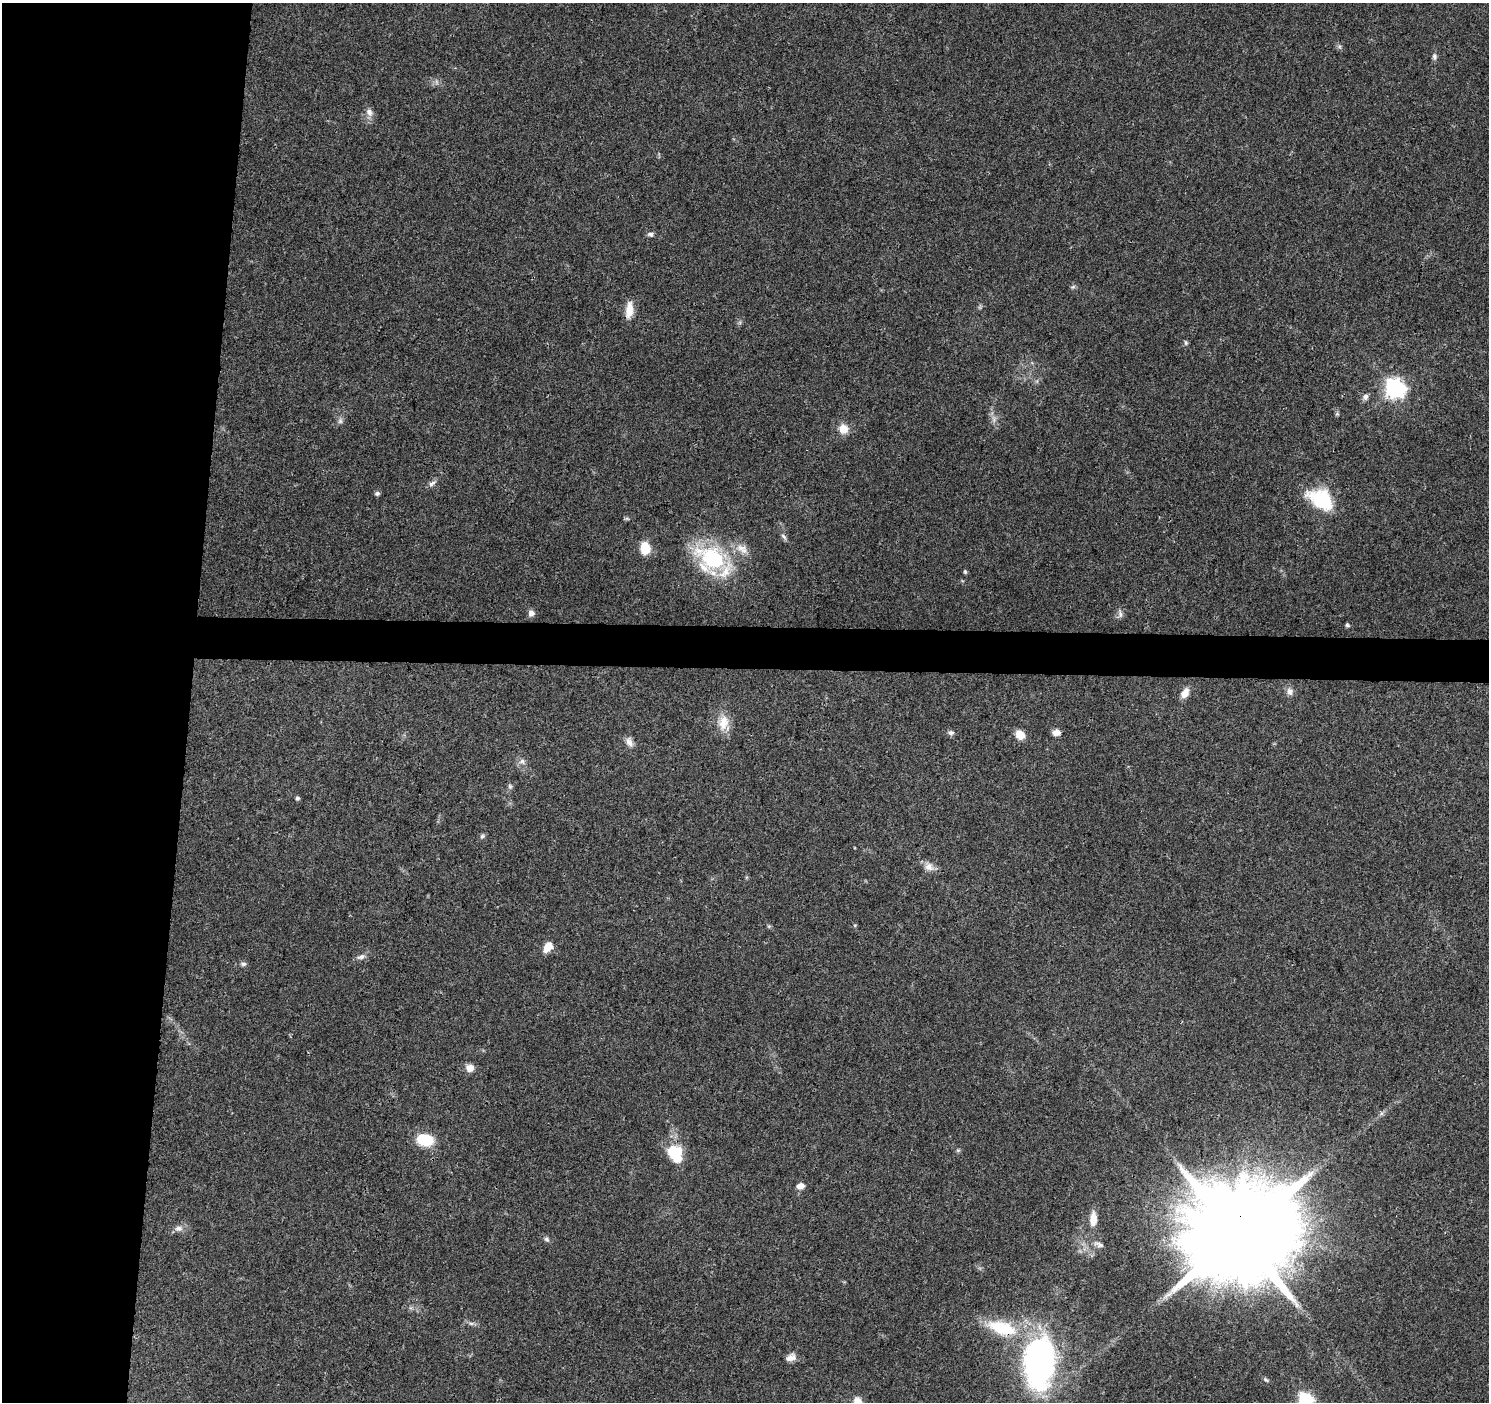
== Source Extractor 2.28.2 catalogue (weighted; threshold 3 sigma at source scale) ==
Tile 4 of 3 x 3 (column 1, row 2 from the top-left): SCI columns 1-1487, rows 1628-3027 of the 4471 x 4709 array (HDU 1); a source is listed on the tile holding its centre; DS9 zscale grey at full resolution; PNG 1491 x 1404 px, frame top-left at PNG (2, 3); no overlay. Shown black and unused: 15% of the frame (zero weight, under 3 of 4 exposures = <1% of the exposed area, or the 3 px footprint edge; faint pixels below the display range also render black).
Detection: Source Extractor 2.28.2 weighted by HDU 2 'WHT'; one run over the whole footprint, this tile lists its part. Background 0.0484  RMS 0.0039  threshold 0.0174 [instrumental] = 3 sigma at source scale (4.5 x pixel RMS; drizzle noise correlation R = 1.50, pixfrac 1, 0.0396/0.0396 arcsec/px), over >= 5 px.
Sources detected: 58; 1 too faint to see at this stretch — not listed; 1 inside a brighter listed object's ellipse — not listed separately; the other 56 listed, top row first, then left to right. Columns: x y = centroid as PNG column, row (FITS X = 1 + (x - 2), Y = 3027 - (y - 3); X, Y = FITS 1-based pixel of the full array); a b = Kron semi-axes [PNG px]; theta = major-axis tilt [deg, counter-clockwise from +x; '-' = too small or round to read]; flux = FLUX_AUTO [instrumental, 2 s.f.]
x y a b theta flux
1434 57 9 6 -85 1.1
369 112 11 9 -65 2.2
650 234 8 6 -18 1
1073 287 7 4 44 0.69
629 310 21 9 84 4.9
1186 343 7 5 -89 0.71
1395 388 8 7 - 180
1365 397 8 7 - 1.5
1337 414 5 5 - 0.56
340 421 9 6 76 1.2
843 429 10 9 - 5
432 483 13 6 39 1.5
377 493 6 5 - 1.1
1322 499 18 12 -30 36
627 518 7 4 -2 0.58
784 537 11 4 -50 1.1
645 548 10 8 -83 9.7
741 548 17 9 -4 4.1
712 558 36 23 -27 39
965 572 6 4 -74 0.57
531 613 7 7 - 2
1120 614 10 6 -90 1.4
1347 625 5 4 - 0.61
1290 691 11 8 -71 2
1185 693 12 8 58 3.5
723 723 22 14 78 6.3
1056 732 9 7 9 2.4
951 733 8 6 1 1.2
1020 735 11 9 -52 4.6
629 742 14 8 -66 2.3
522 761 9 7 2 1.6
510 786 7 5 -68 0.83
297 798 5 4 - 0.85
482 836 7 6 - 0.88
929 867 14 11 -36 2.9
769 926 6 4 18 0.45
548 947 12 8 53 4.8
361 957 11 6 23 1.6
243 964 9 5 -6 1
470 1068 8 8 - 3.3
425 1140 19 14 -8 12
958 1150 6 4 18 0.53
675 1155 21 14 -63 15
800 1186 9 7 10 2.6
1093 1219 18 9 89 4.2
179 1228 11 8 1 2
1238 1235 29 25 74 12000
547 1239 8 6 -45 1
1099 1244 15 6 -22 1.5
471 1323 9 4 7 0.97
1002 1328 34 15 -17 21
791 1357 14 8 19 2.4
1039 1363 56 31 86 110
1266 1380 8 5 -31 0.71
1306 1400 7 6 - 73
857 1401 10 9 - 3
Overlapping masked pixels (flux is a lower limit): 2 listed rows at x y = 1238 1235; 1002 1328
Isophote crosses this tile's border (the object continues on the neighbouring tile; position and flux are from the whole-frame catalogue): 2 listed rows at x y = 1306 1400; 857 1401